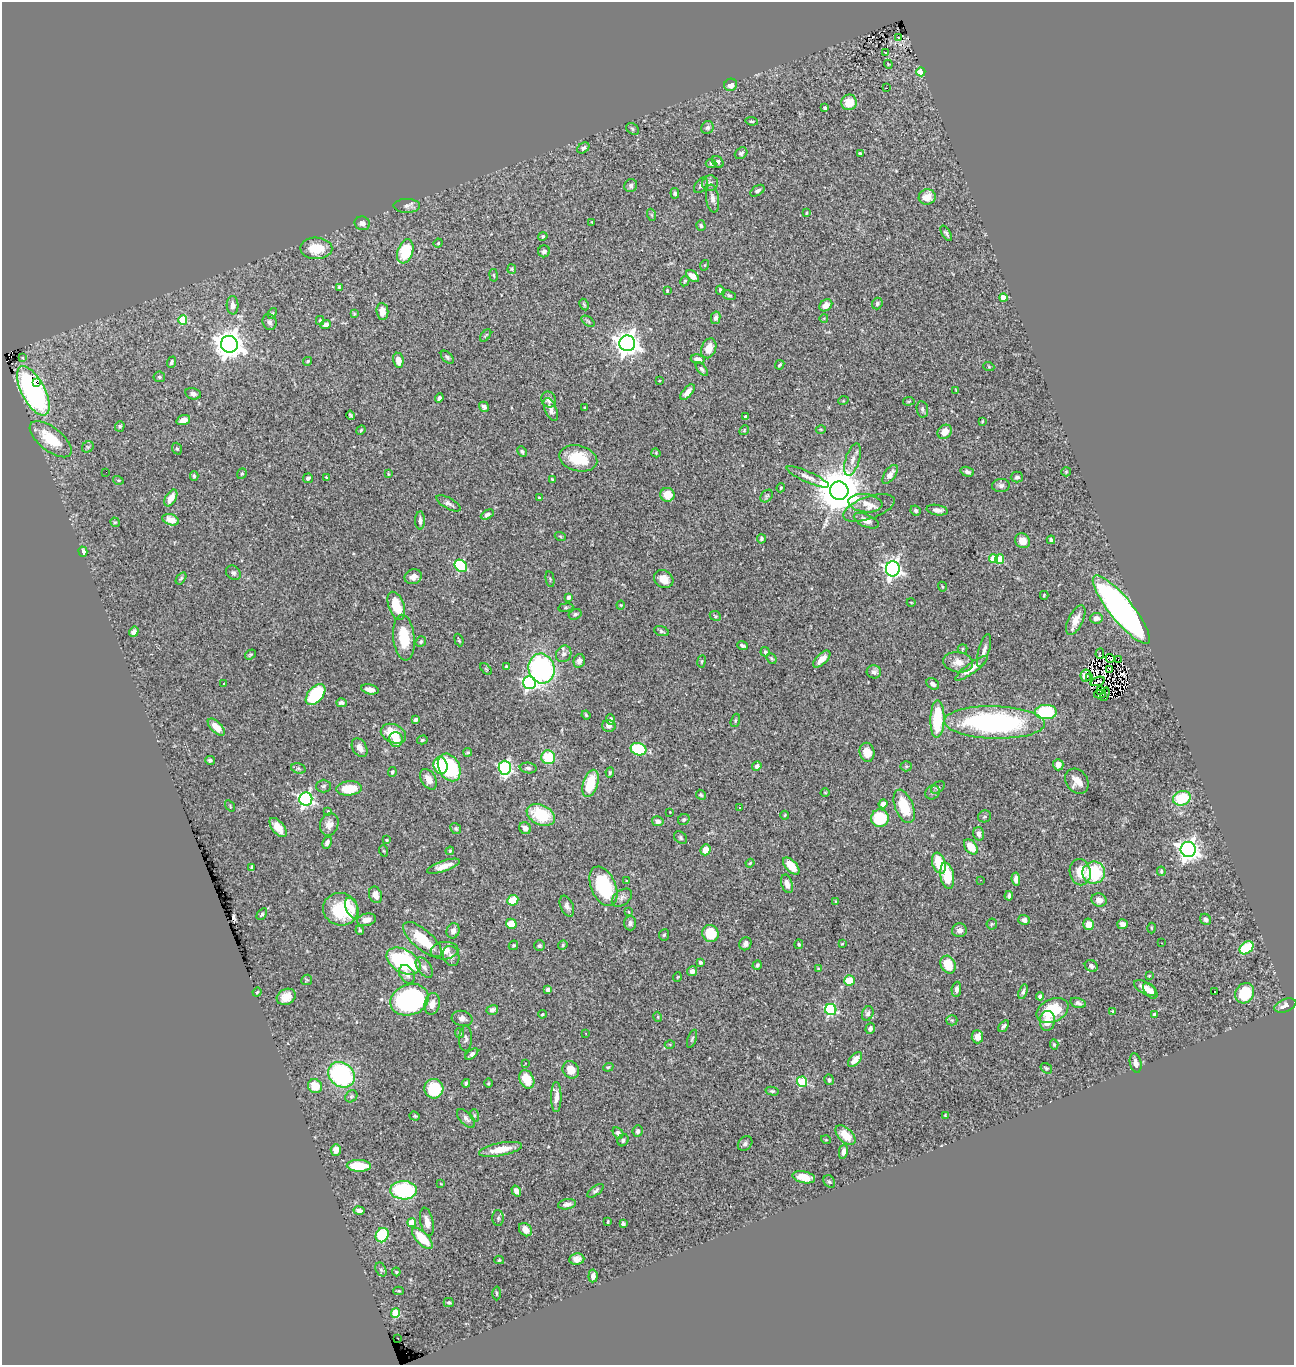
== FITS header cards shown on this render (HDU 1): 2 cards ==
NAXIS1  =                 1292
NAXIS2  =                 1363

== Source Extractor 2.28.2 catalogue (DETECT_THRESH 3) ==
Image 1292 x 1363 px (HDU 1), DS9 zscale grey, 1 PNG px = 1 image px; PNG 1296 x 1367 px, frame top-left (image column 1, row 1363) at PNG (2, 2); each listed source drawn as its Kron ellipse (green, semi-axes under 4 px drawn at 4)
Background 1.1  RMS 0.031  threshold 0.0938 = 3 sigma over >= 5 px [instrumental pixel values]
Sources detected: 420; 5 with non-positive FLUX_AUTO (blend fragments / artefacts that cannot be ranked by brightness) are neither listed nor drawn; the other 415 listed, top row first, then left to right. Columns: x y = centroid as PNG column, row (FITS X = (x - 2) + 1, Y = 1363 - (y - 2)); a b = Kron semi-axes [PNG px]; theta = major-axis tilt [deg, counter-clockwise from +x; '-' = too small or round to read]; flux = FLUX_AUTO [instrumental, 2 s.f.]
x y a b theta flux
899 37 3 2 - 2.3
886 52 3 3 - 28
888 64 4 3 - 1.8
921 72 4 4 - 62
731 85 6 6 - 15
887 88 2 2 - 4.3
849 102 8 7 - 40
825 108 4 3 - 5.3
752 121 6 4 -7 3.2
707 127 6 6 - 5.7
632 129 7 5 -39 4
583 148 7 5 36 5.8
741 153 7 5 36 4.6
860 154 4 3 - 6.7
718 162 6 5 - 7.6
711 163 5 4 - 3.8
710 183 8 8 - 7.3
701 185 8 5 55 6.2
631 186 6 6 - 5.6
757 191 8 5 33 5.9
675 193 5 4 - 4.4
927 197 8 7 - 29
712 198 14 6 -82 10
407 206 13 7 0 9
806 213 4 3 - 1.9
652 215 6 4 -70 2.5
592 222 3 2 - 1.5
362 223 8 7 - 7.8
701 226 5 4 - 3.8
946 233 8 3 -57 4
543 236 4 4 - 4.3
438 243 4 4 - 2.1
316 248 16 10 -1 54
405 251 12 7 71 92
544 251 6 6 - 6.3
705 265 5 3 - 1.9
512 269 5 4 - 2.4
494 275 6 3 -81 2.2
692 276 7 4 -38 16
685 281 5 3 - 2.5
339 287 4 3 - 2.5
720 290 5 3 - 4.2
667 291 3 3 - 2.2
729 295 7 4 -17 3
1003 298 4 4 - 25
584 304 6 4 -63 2.6
877 304 6 5 - 5.1
233 305 9 6 -87 12
826 305 7 5 35 17
382 311 8 6 -83 20
272 313 6 4 68 2.6
354 314 4 3 - 2.5
716 318 6 4 77 6.6
824 318 4 3 - 1.6
183 320 5 4 - 74
320 321 4 3 - 3
588 321 7 4 -37 3
269 322 8 7 - 6.5
326 324 5 4 - 10
486 336 7 3 50 2.9
627 343 8 8 - 1800
229 344 8 8 - 2700
709 348 10 7 68 27
23 357 3 2 - 19
447 357 8 5 -46 4.4
698 359 7 4 -9 14
398 360 7 5 -80 21
308 361 4 3 - 2.7
171 362 6 4 71 4.4
780 365 5 3 - 3.2
989 367 5 3 - 1.9
702 369 8 4 -52 4.9
159 377 6 5 - 3.6
659 381 3 2 - 1.6
37 382 3 3 - 14
956 390 4 3 - 2.2
33 391 27 11 -62 410
687 392 9 4 49 14
193 394 8 5 -14 8.1
439 398 5 3 - 5.8
549 400 8 7 - 11
843 401 5 3 - 2
909 401 6 3 7 2.4
484 407 5 4 - 6.7
585 408 3 2 - 1.8
922 409 8 5 -79 5.6
551 410 12 6 -68 10
351 415 5 3 - 3.4
746 417 4 3 - 7.1
183 420 7 5 16 12
982 421 3 2 - 1.9
120 426 5 4 - 2.8
821 429 5 3 - 1.9
361 430 5 4 - 2.2
744 430 5 4 - 2.2
945 432 8 6 44 23
51 439 25 11 -38 70
88 447 6 5 - 4.1
177 449 6 4 -71 3.4
522 452 5 4 - 3.6
656 453 5 4 - 1.9
578 458 19 12 -15 71
853 460 17 7 73 15
106 472 2 2 - 28
967 472 7 4 -18 7.5
1066 472 5 4 - 2.2
242 474 6 4 69 3
388 474 3 2 - 2
890 474 11 5 55 13
194 476 5 4 - 3.6
808 477 23 5 -24 14
1017 477 6 5 - 4.7
308 478 5 4 - 5.7
326 478 3 2 - 2
552 479 4 3 - 2.5
118 480 5 3 - 2.1
1001 485 9 6 5 7.5
781 488 5 3 - 2.4
839 491 9 9 - 9400
667 495 7 7 - 28
767 496 7 5 47 3.9
171 498 9 5 60 23
539 498 4 4 - 2.5
449 503 13 5 -29 7.7
865 503 17 9 -6 19
869 508 27 11 19 24
916 510 5 5 - 4.2
937 510 11 5 -9 12
487 514 7 4 28 5.7
171 520 9 5 -19 14
420 520 9 5 -89 8.2
866 521 13 6 -23 16
115 522 5 4 - 2.4
560 536 5 3 - 2
761 539 4 3 - 3.4
1051 540 4 4 - 6.4
1022 541 8 7 - 20
83 552 5 4 - 11
993 558 4 4 - 56
1000 559 5 4 - 56
461 566 7 5 -44 200
893 569 7 7 - 790
233 573 8 6 -43 5.3
413 577 9 7 23 13
181 578 7 4 54 3.3
550 579 8 4 -79 2.9
664 579 10 8 -36 24
942 587 5 3 - 2.1
1044 595 4 3 - 2.1
568 597 4 3 - 7.1
911 602 4 3 - 1.6
621 605 4 4 - 2.1
396 606 15 7 -70 53
566 608 7 4 8 3.1
1121 610 43 11 -51 970
575 614 7 5 27 4.8
715 616 6 4 -24 3
1096 618 6 5 - 12
1076 620 16 7 63 27
662 631 8 4 -18 3.9
134 632 5 4 - 11
404 638 23 10 -84 68
459 640 6 3 -70 2.5
421 641 5 5 - 3.9
743 645 5 3 - 5.5
962 649 5 4 - 3.6
984 651 17 5 74 13
765 652 5 4 - 3.1
250 654 6 4 34 3.1
564 654 8 7 - 8.9
1100 654 5 3 - 12
1110 658 5 2 - 0.79
771 659 6 3 -49 2.8
822 659 11 5 45 20
1118 660 2 2 - 1.2
579 661 7 5 76 8.1
701 661 6 3 81 2.3
958 662 15 10 -8 21
506 666 3 3 - 1.9
972 668 19 5 36 24
486 669 7 4 -45 2.4
541 669 15 13 -76 360
1110 670 3 2 - 0.76
874 672 7 6 - 7
1086 676 6 5 - 21
1090 678 4 2 - 2.2
1098 681 7 2 19 0.0095
224 683 3 2 - 5.7
529 683 6 6 - 420
933 684 7 5 -34 9.1
370 689 9 5 -13 14
1100 691 3 2 - 1.4
1100 694 6 2 12 0.085
1105 694 7 3 70 1.7
315 695 12 7 49 140
341 703 5 4 - 5.8
1046 712 11 7 1 140
586 715 5 3 - 2.6
416 719 4 3 - 4.9
937 719 19 7 88 110
611 720 5 4 - 7.4
735 720 7 4 72 2.9
994 722 50 16 -2 490
609 726 7 6 - 9.6
216 727 11 5 -45 27
393 734 13 9 -25 57
396 739 7 6 - 29
422 740 5 4 - 3.5
360 748 10 7 -58 14
638 749 8 6 -18 120
468 752 4 3 - 3.2
867 752 9 7 -78 27
548 757 7 7 - 74
210 760 5 4 - 4.5
1058 765 6 5 - 17
441 766 8 7 - 96
757 766 5 4 - 6.7
906 766 5 5 - 3.2
449 767 14 10 -62 180
298 768 7 5 -16 3.7
505 768 7 6 - 360
528 768 8 5 -8 4.9
392 772 5 4 - 3.2
610 772 5 3 - 3
428 779 11 7 -59 20
1077 781 13 10 -53 24
590 783 14 7 72 68
324 786 7 6 - 4.9
938 787 8 5 38 3.4
349 788 13 7 5 58
825 792 4 3 - 1.6
933 792 7 6 - 6.3
701 795 5 4 - 3.1
1182 798 9 7 18 84
306 799 7 6 - 560
883 804 4 4 - 17
230 806 6 3 -56 2.1
904 806 17 9 -68 77
739 808 3 2 - 2.9
328 811 3 3 - 1.4
670 812 2 2 - 1.2
541 815 15 9 -24 100
785 815 4 4 - 2.1
984 816 7 6 - 3.7
880 818 9 8 - 90
684 819 6 5 - 3.5
658 821 6 5 - 10
329 824 11 9 71 17
278 827 11 6 -51 25
525 828 6 5 - 13
456 829 6 5 - 3.6
979 834 7 5 -74 8.9
681 838 7 5 -49 4
387 840 3 3 - 2.4
327 843 6 4 63 7.7
971 847 9 5 -51 33
1188 849 8 7 - 1300
705 850 5 5 - 28
384 851 6 3 -70 1.9
450 851 4 3 - 2.1
750 863 4 3 - 2.3
939 863 11 6 -72 60
443 866 17 5 19 18
791 866 10 5 -46 31
252 867 4 3 - 3.1
1161 871 5 3 - 3
1080 872 13 10 -80 38
1094 873 11 11 - 110
947 876 13 6 -80 64
1016 879 6 4 -84 11
980 880 2 2 - 1.3
627 881 3 3 - 1.8
787 884 9 5 -74 14
603 886 21 12 -66 150
375 895 8 6 -68 16
1009 896 5 4 - 5.5
622 898 11 7 37 8.4
513 900 5 5 - 53
1099 900 8 6 -25 15
836 902 4 3 - 5
567 906 11 6 -67 8.8
352 908 11 6 -66 17
341 909 18 16 -16 110
629 912 4 2 - 1.3
262 914 6 4 54 3.7
1206 919 6 5 - 6.4
366 920 9 6 12 16
1024 920 6 5 - 8.5
630 923 7 6 - 6.7
511 924 5 5 - 28
992 924 5 5 - 3.1
1089 924 6 5 - 24
1123 924 5 5 - 9.4
1151 928 5 3 - 2.1
360 930 4 3 - 2.7
959 930 7 7 - 11
453 931 8 6 70 11
710 933 8 8 - 62
664 935 5 5 - 3.6
422 940 24 10 -41 70
1162 943 2 2 - 1.3
745 944 7 6 - 7.7
799 944 4 4 - 3.2
842 944 3 3 - 1.7
513 945 5 4 - 2.7
563 945 5 4 - 2.8
539 946 5 5 - 4.2
1246 948 8 5 39 100
444 951 14 8 4 23
451 956 10 8 -72 10
403 961 18 11 -29 220
700 962 4 3 - 4.9
757 965 5 3 - 4.1
948 965 9 7 -63 42
1091 966 7 5 -31 7.6
424 967 11 6 -53 10
818 969 4 3 - 2.9
692 971 5 4 - 9.8
407 974 10 7 -58 11
1149 976 4 4 - 2
677 977 5 3 - 1.6
307 980 5 5 - 2.7
849 980 5 5 - 44
1145 988 12 6 -31 19
956 989 8 4 85 8.1
548 990 4 4 - 9.8
1150 991 9 5 -50 12
257 992 5 3 - 2
1023 992 8 4 72 4.5
1215 992 3 2 - 3.5
1245 993 10 9 - 78
1040 996 4 4 - 8.2
286 997 10 8 27 21
410 1000 19 15 20 390
1078 1003 8 5 -16 6.3
432 1004 11 7 78 17
1285 1006 11 6 20 12
831 1009 6 5 - 240
492 1010 6 5 - 8.3
1052 1011 17 11 25 99
1113 1011 4 3 - 2.4
868 1013 7 5 68 5.5
542 1014 4 3 - 2.2
1155 1015 4 3 - 9
658 1017 5 3 - 1.9
462 1018 10 7 -13 9
952 1020 5 5 - 3.3
1047 1021 10 7 83 23
1004 1026 6 4 53 4.2
870 1028 6 4 73 6.2
459 1033 5 4 - 4.2
586 1033 2 2 - 1.6
977 1037 6 6 - 18
466 1038 13 6 89 7
692 1039 9 4 69 3.7
670 1044 5 3 - 2.2
1054 1044 5 4 - 3.3
472 1054 7 4 36 7.1
855 1060 9 5 46 16
525 1063 3 3 - 2
1136 1063 10 5 -77 10
608 1067 5 4 - 2.6
1046 1068 6 4 -35 3.4
571 1070 9 8 - 27
341 1075 14 12 -38 280
527 1079 10 7 -64 47
829 1080 5 4 - 4.7
802 1082 5 5 - 140
466 1083 4 3 - 4.2
489 1083 5 3 - 2.1
315 1086 7 6 - 35
434 1089 9 9 - 79
772 1091 6 4 -13 3.5
351 1096 6 5 - 3.9
556 1097 15 5 90 15
474 1115 6 4 -71 3.3
945 1115 3 3 - 1.8
415 1116 5 4 - 2.3
466 1118 11 6 -47 7.6
638 1131 6 5 - 6.8
618 1133 6 5 - 8
845 1135 12 7 -45 42
623 1140 6 5 - 5.4
826 1140 5 3 - 1.7
745 1144 8 6 45 5.4
500 1149 22 6 11 34
336 1150 6 5 - 19
843 1152 7 4 79 11
359 1166 12 6 -2 70
804 1177 11 6 -11 25
829 1181 6 5 - 4.3
441 1184 3 2 - 1.3
404 1190 13 9 -2 200
516 1191 6 4 -58 11
595 1191 9 4 37 5.6
567 1204 9 5 10 8.8
359 1210 5 4 - 8.8
498 1218 8 5 89 4.8
427 1222 14 6 -78 17
608 1222 3 3 - 2.8
412 1223 4 4 - 58
623 1224 4 4 - 3.8
525 1230 7 5 -47 18
382 1235 7 6 - 90
422 1238 13 6 -46 60
577 1259 7 5 7 12
499 1260 5 4 - 2.7
381 1269 7 5 -62 4.6
396 1272 4 3 - 2.2
593 1276 6 4 85 11
399 1291 5 4 - 2.5
496 1293 7 3 -89 2.7
449 1303 5 4 - 2.9
395 1313 5 4 - 76
398 1338 2 2 - 1.3
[5 non-positive-flux detections neither listed nor drawn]